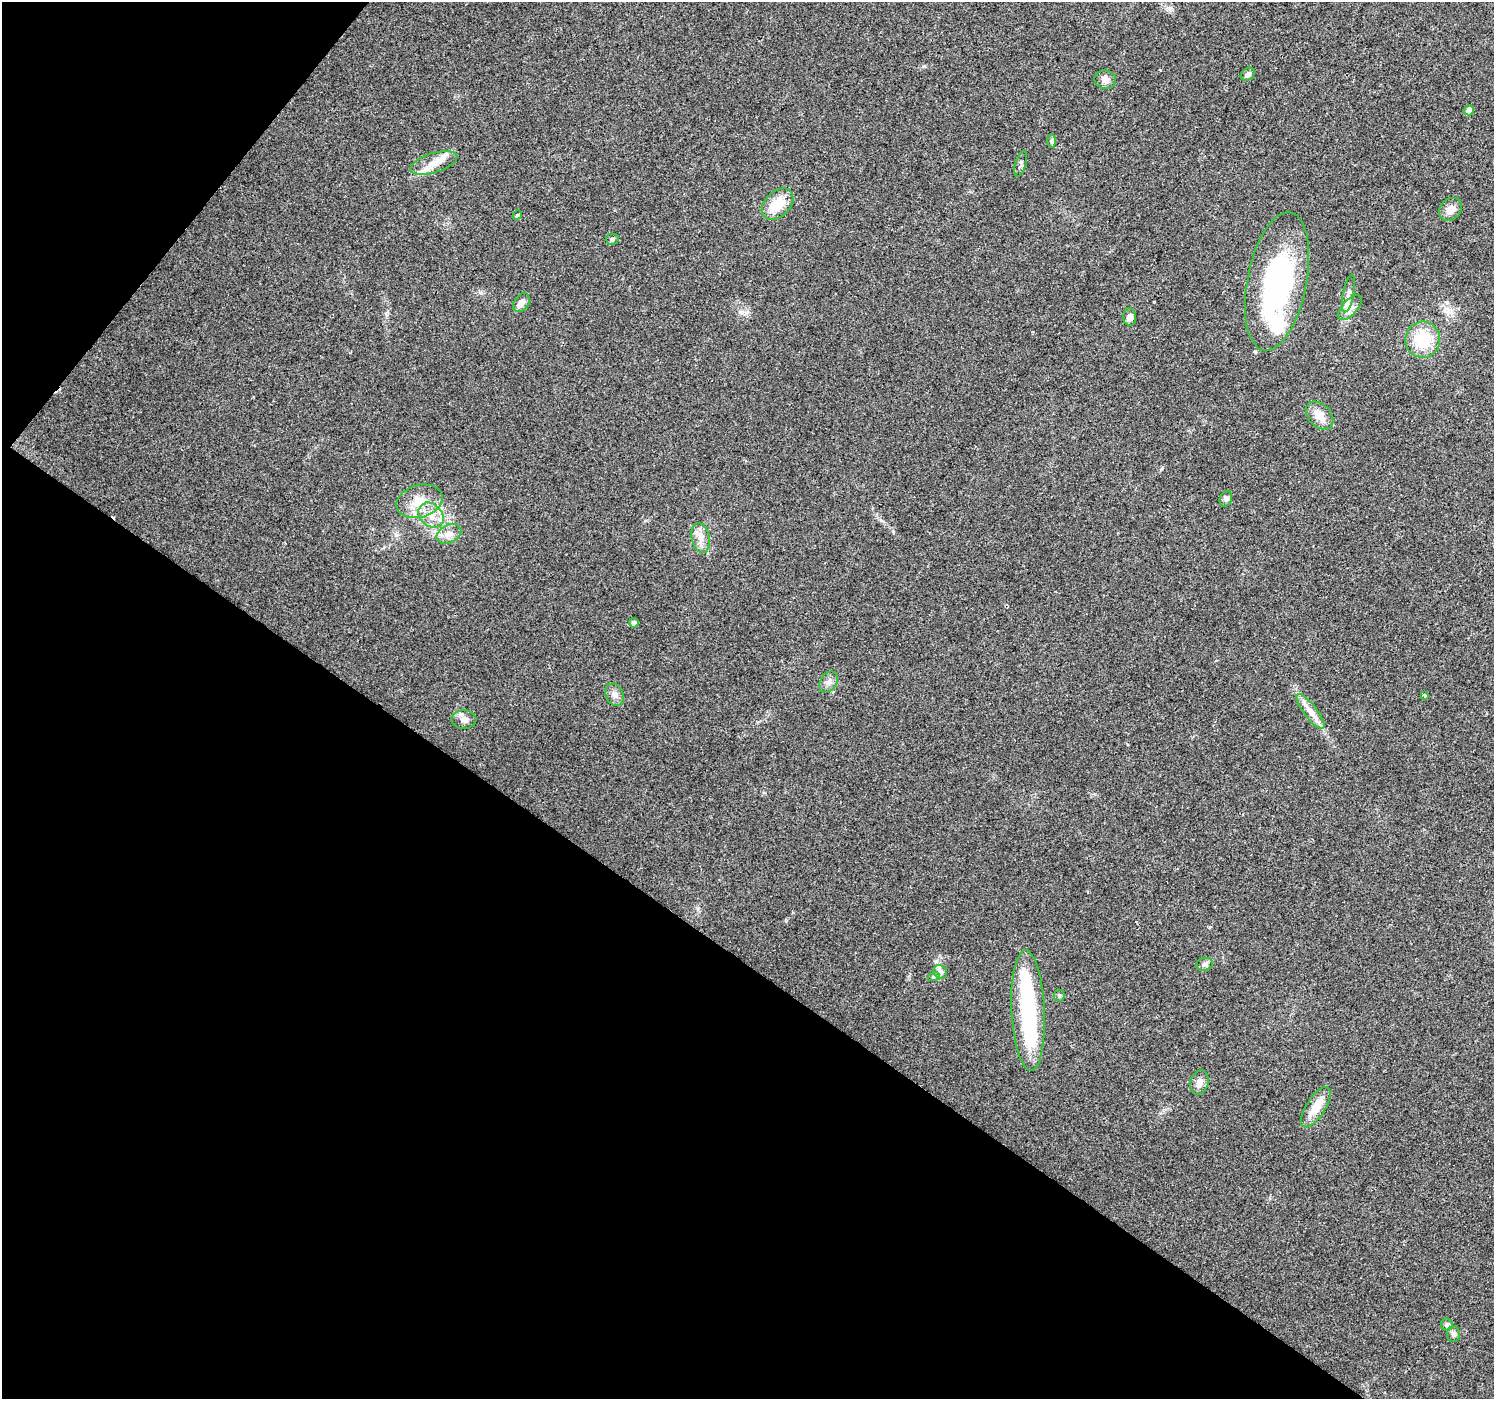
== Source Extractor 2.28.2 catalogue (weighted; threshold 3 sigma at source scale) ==
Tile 9 of 4 x 4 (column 1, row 3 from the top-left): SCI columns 6-1497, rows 1643-3039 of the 5974 x 6013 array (HDU 1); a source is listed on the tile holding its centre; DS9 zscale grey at full resolution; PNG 1496 x 1401 px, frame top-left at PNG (2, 2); each listed source drawn as its Kron ellipse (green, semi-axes under 4 px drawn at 4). Shown black and unused: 35% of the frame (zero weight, under 2 of 3 exposures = <1% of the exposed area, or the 3 px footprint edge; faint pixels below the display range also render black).
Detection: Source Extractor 2.28.2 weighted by HDU 2 'WHT'; one run over the whole footprint, this tile lists its part. Background 0.0326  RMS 0.0065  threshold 0.0291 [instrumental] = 3 sigma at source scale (4.5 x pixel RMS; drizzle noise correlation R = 1.50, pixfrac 1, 0.0396/0.0396 arcsec/px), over >= 5 px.
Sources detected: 41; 1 inside a brighter object's white glare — neither listed nor drawn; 3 inside a brighter listed object's ellipse — not listed separately; the other 37 listed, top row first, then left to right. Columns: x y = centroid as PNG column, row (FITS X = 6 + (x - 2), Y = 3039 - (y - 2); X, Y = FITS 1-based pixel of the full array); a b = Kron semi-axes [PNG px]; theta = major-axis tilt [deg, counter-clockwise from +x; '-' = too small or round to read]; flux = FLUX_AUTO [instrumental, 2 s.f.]
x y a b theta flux
1248 74 7 6 - 2.5
1105 80 11 9 -9 3.7
1469 110 5 5 - 4.8
1051 141 7 4 -89 1.3
434 163 24 9 18 9.3
1021 164 13 5 73 1.9
777 204 18 12 44 16
1450 209 12 10 43 5.5
517 215 5 4 - 1.1
612 239 6 5 - 1.2
1277 281 70 30 79 110
1349 293 19 5 79 3.8
521 303 10 7 53 4.5
1350 308 15 7 47 4.8
1130 317 8 6 87 3.6
1423 340 18 17 - 25
1320 415 16 11 -47 8.1
1226 499 8 6 70 1.7
420 501 23 16 17 14
431 515 14 11 -45 8.3
449 534 13 9 26 4.7
701 538 15 9 -79 5.7
634 623 5 4 - 1.8
828 682 12 8 54 3.4
614 695 12 8 -66 3.6
1424 695 4 3 - 1.5
1310 711 21 6 -52 6
464 719 12 9 -2 3.5
1205 964 8 6 14 1.9
940 972 7 6 - 2
934 976 6 4 19 1
1059 995 6 5 - 1
1028 1010 60 16 -87 67
1199 1083 12 9 71 4.2
1316 1107 23 9 58 12
1447 1325 6 6 - 1.5
1453 1334 8 6 -90 1.8
Unlisted compact peaks at least as high as the median listed source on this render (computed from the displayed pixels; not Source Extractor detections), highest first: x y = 924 66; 742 312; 1162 468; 786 921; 481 293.